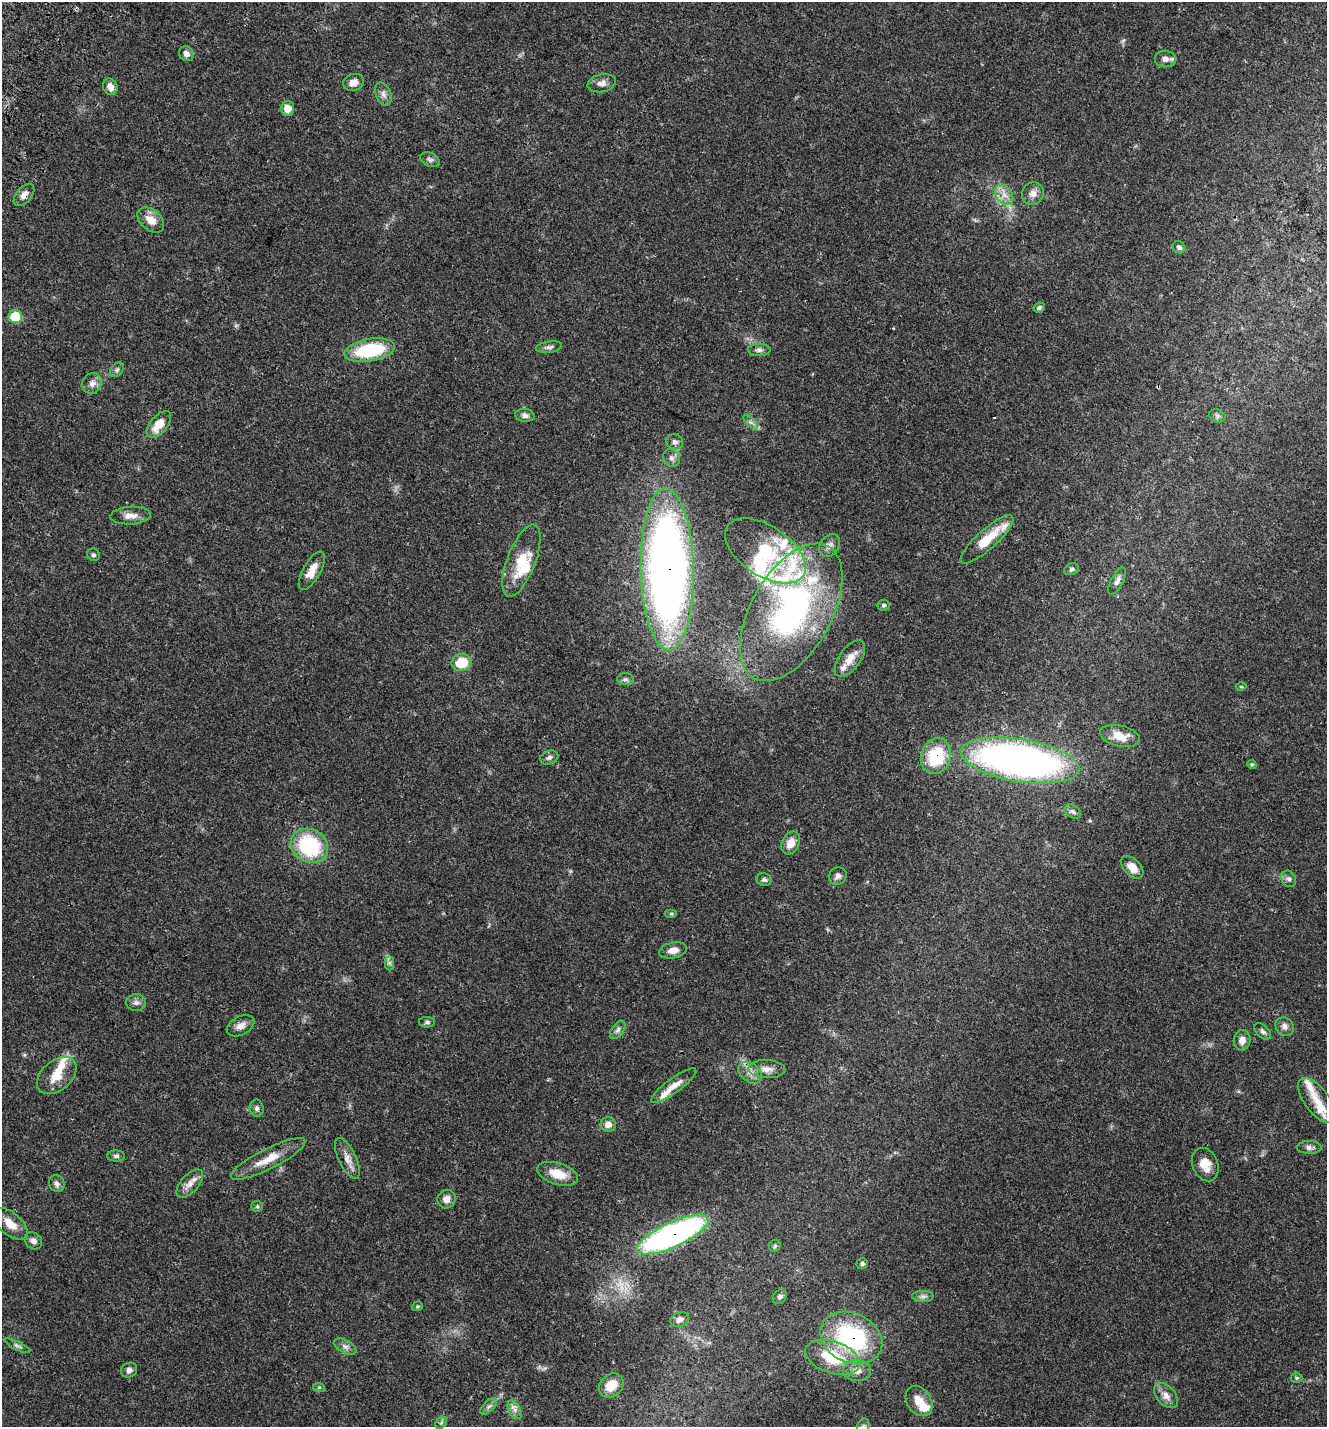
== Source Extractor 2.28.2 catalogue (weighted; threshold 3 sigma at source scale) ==
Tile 11 of 4 x 4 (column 3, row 3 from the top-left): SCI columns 3013-4337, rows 1582-3006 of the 6087 x 5999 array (HDU 1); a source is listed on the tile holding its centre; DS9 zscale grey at full resolution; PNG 1329 x 1429 px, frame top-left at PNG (2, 2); each listed source drawn as its Kron ellipse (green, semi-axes under 4 px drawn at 4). Shown black and unused: <1% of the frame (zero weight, under 3 of 4 exposures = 9% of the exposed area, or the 3 px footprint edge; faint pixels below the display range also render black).
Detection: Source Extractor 2.28.2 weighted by HDU 2 'WHT'; one run over the whole footprint, this tile lists its part. Background 0.0494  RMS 0.0041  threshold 0.0186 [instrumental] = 3 sigma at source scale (4.5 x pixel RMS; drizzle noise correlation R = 1.50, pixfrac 1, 0.0396/0.0396 arcsec/px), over >= 5 px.
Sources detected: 126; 3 inside a brighter object's white glare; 2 cosmic-ray / hot-pixel residue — neither listed nor drawn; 16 inside a brighter listed object's ellipse — not listed separately; the other 105 listed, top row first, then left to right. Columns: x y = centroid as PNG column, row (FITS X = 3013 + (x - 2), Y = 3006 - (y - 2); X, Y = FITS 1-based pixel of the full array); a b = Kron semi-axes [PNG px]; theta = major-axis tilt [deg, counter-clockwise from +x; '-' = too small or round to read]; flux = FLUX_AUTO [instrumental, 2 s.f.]
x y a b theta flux
186 54 8 7 - 1.8
1165 59 10 8 -3 2.5
354 82 11 8 20 3
602 83 14 9 12 2.3
110 87 8 7 - 2.8
383 94 12 7 -68 1.9
287 108 7 6 - 4.2
430 160 10 6 -24 1.2
1033 193 11 10 - 2.6
24 195 13 7 49 2.5
1004 195 11 8 -55 3.1
151 220 15 10 -41 4.8
1179 247 7 5 -36 1.1
1039 308 6 4 28 0.92
15 317 7 6 - 14
549 347 13 5 7 1.3
370 350 25 11 10 27
759 350 11 6 0 1.3
117 370 8 5 49 1.1
92 383 10 9 - 2.6
525 415 10 6 -5 1.5
1217 416 8 6 -21 1.1
751 422 9 3 -45 0.97
159 424 16 8 49 6.8
675 442 8 7 - 1.6
672 458 9 8 - 1.6
130 516 20 8 3 3.6
987 539 34 9 42 11
830 545 12 9 53 2.3
765 551 45 25 -33 29
93 555 6 6 - 0.85
521 561 38 14 69 13
667 569 81 26 -89 350
1072 569 7 5 24 0.96
312 571 21 8 61 5.1
1117 581 15 6 62 1.9
884 605 6 5 - 0.74
791 612 76 40 60 110
850 659 21 10 54 5
462 663 10 8 9 11
625 679 8 6 3 1
1241 687 5 3 - 0.41
1120 736 20 10 -13 6.8
936 756 18 14 71 20
549 757 9 6 23 1.3
1020 761 60 21 -9 210
1252 764 5 4 - 0.51
1073 812 9 6 -35 1.1
791 843 12 8 63 4.1
309 846 19 16 -29 33
1132 867 13 8 -46 4.6
838 876 9 8 - 1.6
1289 879 8 7 - 1.2
764 880 8 6 -13 0.99
671 914 6 4 0 0.56
673 950 14 8 11 3.2
389 963 7 5 90 1
136 1003 10 8 0 1.5
427 1022 8 5 -1 0.95
241 1026 15 9 28 2.8
1284 1026 10 8 -46 2
618 1030 10 6 54 1.4
1263 1031 10 6 -45 1.2
1242 1040 10 8 83 2.9
767 1069 18 9 -2 3.8
750 1073 13 9 -39 3.2
57 1075 23 15 41 7.8
674 1086 27 7 36 4.2
1317 1101 27 12 -53 6.2
257 1108 8 7 - 1.1
608 1124 7 7 - 2.7
1309 1147 12 6 -1 1.5
116 1156 9 5 0 0.95
347 1158 22 9 -65 3.7
268 1159 41 10 27 8.3
1205 1164 17 12 -67 5.1
558 1174 21 11 -17 8
190 1183 17 8 47 3.5
57 1184 9 7 -61 1.5
446 1199 9 9 - 2.4
257 1206 6 5 - 0.64
10 1224 20 11 -40 5.7
673 1235 39 12 25 120
33 1241 9 8 - 1.8
775 1246 6 5 - 0.74
862 1264 5 5 - 0.86
923 1296 11 5 0 1.4
780 1297 8 6 49 1.1
417 1306 6 4 19 0.51
680 1320 9 7 24 2.1
851 1338 32 24 -26 52
17 1346 14 4 -25 1.1
345 1347 12 6 -29 1.7
832 1357 28 16 -18 20
129 1370 8 7 - 1.5
857 1371 14 10 0 3.8
1297 1378 6 5 - 0.61
611 1385 13 11 42 6.9
319 1387 6 4 -18 0.45
1166 1396 14 9 -49 3.2
919 1401 16 12 -57 5.6
489 1406 10 5 44 1.3
515 1410 10 5 -61 1.6
441 1423 6 5 - 0.7
863 1426 8 6 70 1.2
Overlapping masked pixels (flux is a lower limit): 5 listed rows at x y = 24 195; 667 569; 936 756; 673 1235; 851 1338
Isophote crosses this tile's border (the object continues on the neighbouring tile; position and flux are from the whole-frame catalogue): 1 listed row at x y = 863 1426